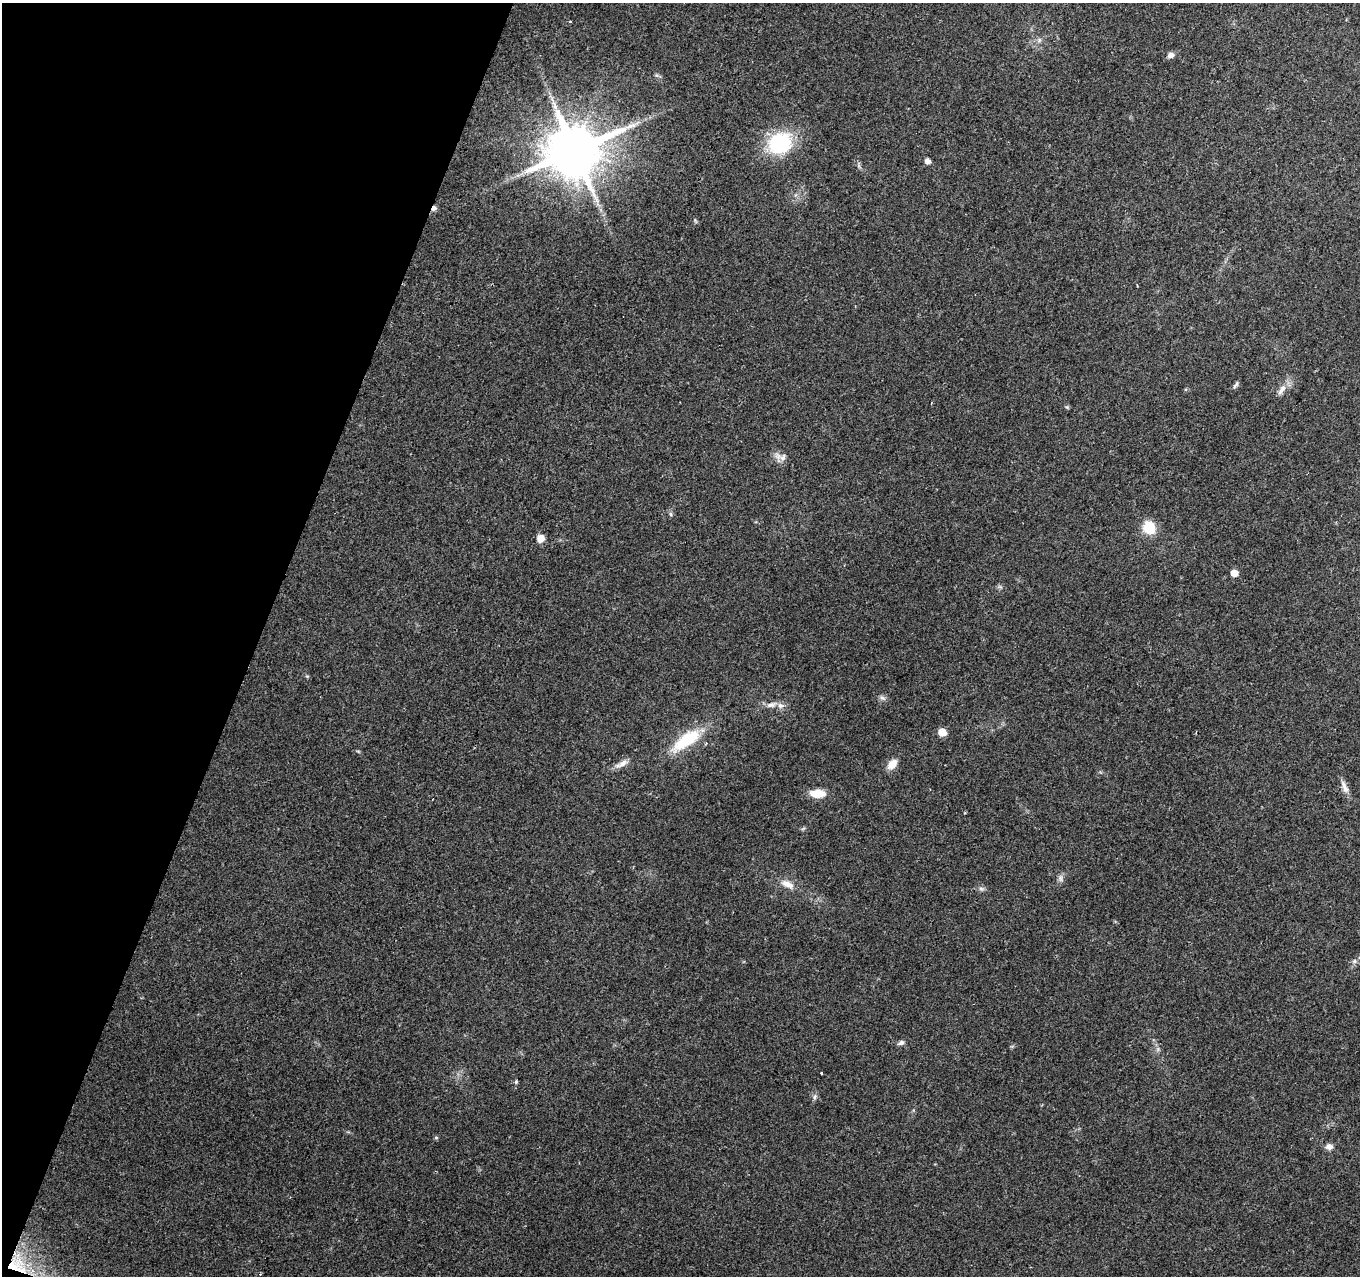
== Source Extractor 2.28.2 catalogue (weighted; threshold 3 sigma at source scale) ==
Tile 9 of 4 x 4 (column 1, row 3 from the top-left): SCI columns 1-1358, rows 1487-2760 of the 5436 x 5585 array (HDU 1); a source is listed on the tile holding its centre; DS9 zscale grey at full resolution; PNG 1362 x 1278 px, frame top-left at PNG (2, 3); no overlay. Shown black and unused: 19% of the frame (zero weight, under 2 of 3 exposures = <1% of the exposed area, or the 3 px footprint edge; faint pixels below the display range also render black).
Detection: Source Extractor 2.28.2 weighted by HDU 2 'WHT'; one run over the whole footprint, this tile lists its part. Background 0.198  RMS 0.0088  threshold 0.0398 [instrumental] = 3 sigma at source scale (4.5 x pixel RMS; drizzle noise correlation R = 1.50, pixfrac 1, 0.0396/0.0396 arcsec/px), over >= 5 px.
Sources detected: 36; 1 cosmic-ray / hot-pixel residue — not listed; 1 inside a brighter listed object's ellipse — not listed separately; the other 34 listed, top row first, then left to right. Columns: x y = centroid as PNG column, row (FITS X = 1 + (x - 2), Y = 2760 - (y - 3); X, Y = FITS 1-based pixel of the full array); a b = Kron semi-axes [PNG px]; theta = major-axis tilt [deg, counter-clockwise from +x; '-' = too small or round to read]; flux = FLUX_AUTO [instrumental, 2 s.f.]
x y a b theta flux
571 21 3 2 - 1
1039 40 5 5 - 1.9
1170 55 7 6 - 4.1
780 143 22 19 21 70
574 150 16 14 53 6000
927 161 5 5 - 4.8
434 208 8 6 51 2.7
1236 385 11 4 56 2
1282 390 18 7 54 6.3
1067 407 5 5 - 1.1
781 457 19 8 -17 6
671 514 6 4 -88 1.4
1149 527 6 6 - 90
540 538 8 7 - 8.1
1234 573 5 5 - 9.5
883 698 10 5 -26 2.5
771 705 15 7 16 5.4
942 732 5 5 - 21
687 740 38 14 36 41
621 764 20 7 29 6.2
892 764 14 9 47 8.2
1344 787 20 6 -66 5.7
817 793 16 8 -1 14
1060 878 11 6 86 2.9
787 884 18 8 -24 8.2
981 889 6 6 - 2.1
1354 961 7 5 46 2.1
901 1043 9 5 28 2.7
821 1073 3 2 - 1.6
516 1082 5 4 - 1.3
815 1097 8 5 71 2.1
436 1138 5 3 - 0.99
1329 1147 9 7 -12 4
13 1266 40 21 6 33
Overlapping masked pixels (flux is a lower limit): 2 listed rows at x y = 434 208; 13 1266